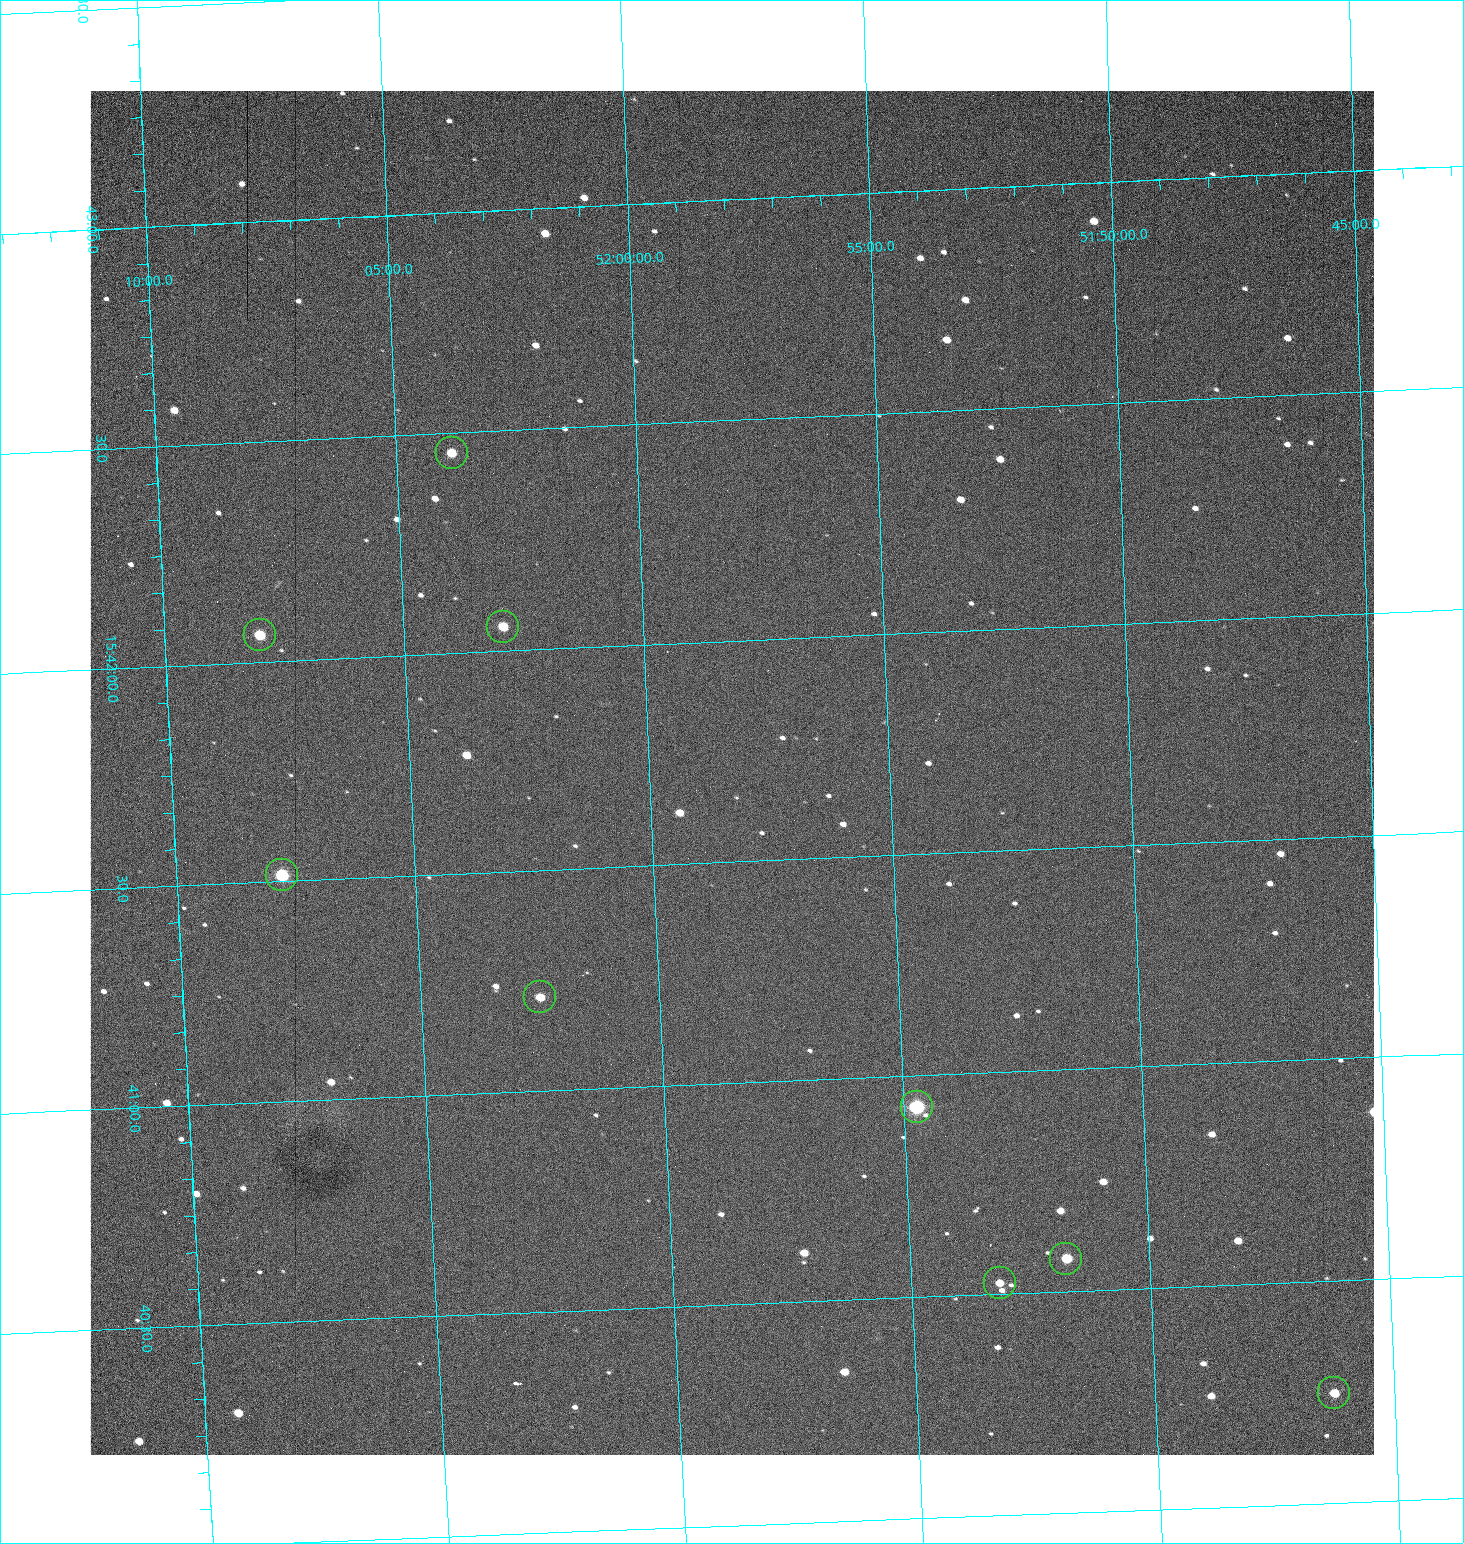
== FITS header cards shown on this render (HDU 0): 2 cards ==
NAXIS1  =                 1284 /fastest changing axis
NAXIS2  =                 1364 /next to fastest changing axis

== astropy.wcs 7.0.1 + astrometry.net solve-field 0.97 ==
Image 1284 x 1364 px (HDU 0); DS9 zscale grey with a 90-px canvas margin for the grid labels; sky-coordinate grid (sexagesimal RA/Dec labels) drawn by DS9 from the SOLVED WCS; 9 Tycho-2 reference stars matched to detected sources circled (green)
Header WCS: RA---TAN/DEC--TAN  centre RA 15:41:42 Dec +51:58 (235.43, +51.97 deg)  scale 1.26 arcsec/px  FOV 26.9' x 28.5'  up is +93 deg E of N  parity flipped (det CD > 0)
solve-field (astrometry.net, Tycho-2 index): VERIFIED the header's WCS against the Tycho-2 star catalogue (9 matches, 0 conflicts) and refined it, rather than solving blind
Solved WCS: RA---TAN-SIP/DEC--TAN-SIP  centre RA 15:41:42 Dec +51:58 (235.43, +51.97 deg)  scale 1.25 arcsec/px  FOV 26.8' x 28.5'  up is +92 deg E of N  parity flipped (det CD > 0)
The solver's refit moves the header's centre by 0.48 arcsec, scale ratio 0.9967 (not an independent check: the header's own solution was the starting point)
Tycho-2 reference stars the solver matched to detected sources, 9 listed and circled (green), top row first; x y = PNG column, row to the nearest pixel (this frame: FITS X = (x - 90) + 1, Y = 1364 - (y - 91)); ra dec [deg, ICRS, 3 dp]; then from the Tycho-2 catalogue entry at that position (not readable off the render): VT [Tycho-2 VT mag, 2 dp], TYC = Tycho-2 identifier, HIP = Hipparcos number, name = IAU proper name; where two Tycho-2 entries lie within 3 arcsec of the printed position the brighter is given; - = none
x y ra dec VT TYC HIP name
452 453 235.614 +52.064 11.61 3489-1132-1 - -
503 627 235.514 +52.049 11.19 3489-1407-1 - -
260 635 235.515 +52.133 11.12 3489-1380-1 - -
282 875 235.378 +52.130 9.31 3489-1322-1 76850 -
540 997 235.303 +52.042 11.52 3489-958-1 - -
917 1107 235.232 +51.912 9.59 3489-824-1 - -
1066 1259 235.143 +51.862 10.97 3489-1016-1 - -
1000 1283 235.131 +51.886 12.29 3489-908-1 - -
1334 1393 235.062 +51.771 11.53 3489-1453-1 - -